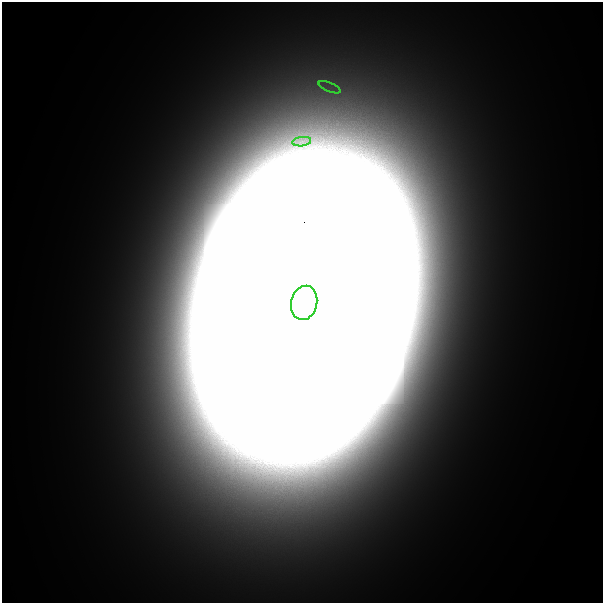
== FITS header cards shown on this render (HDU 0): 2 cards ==
NAXIS1  =                  601
NAXIS2  =                  601

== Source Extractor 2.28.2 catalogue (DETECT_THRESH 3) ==
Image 601 x 601 px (HDU 0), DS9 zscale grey, 1 PNG px = 1 image px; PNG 605 x 605 px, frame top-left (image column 1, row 601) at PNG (2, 2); each listed source drawn as its Kron ellipse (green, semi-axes under 4 px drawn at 4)
Background 4.81e-12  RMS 2.3e-12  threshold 6.80e-12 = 3 sigma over >= 5 px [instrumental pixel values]
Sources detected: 3; all 3 listed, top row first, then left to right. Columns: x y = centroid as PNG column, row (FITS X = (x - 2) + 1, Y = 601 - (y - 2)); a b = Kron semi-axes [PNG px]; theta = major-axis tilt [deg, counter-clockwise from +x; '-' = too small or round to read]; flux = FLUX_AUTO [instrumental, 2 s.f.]
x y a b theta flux
330 87 12 4 -22 9.0e-10
302 142 9 4 8 5.8e-10
304 303 17 13 77 2.7e+01